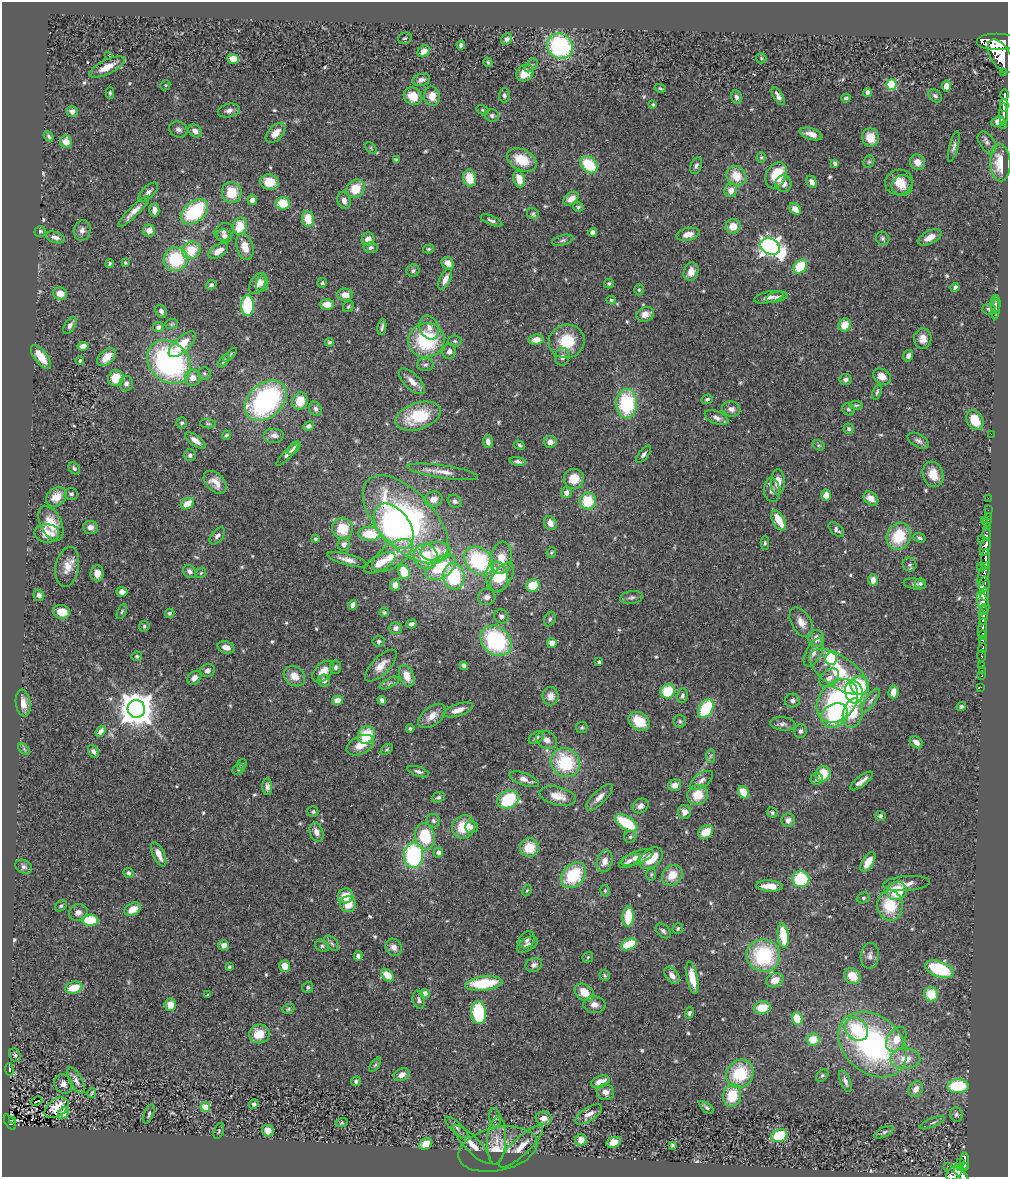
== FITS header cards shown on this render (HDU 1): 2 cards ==
NAXIS1  =                 1006
NAXIS2  =                 1175

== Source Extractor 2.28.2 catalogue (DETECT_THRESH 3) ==
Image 1006 x 1175 px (HDU 1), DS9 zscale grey, 1 PNG px = 1 image px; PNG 1010 x 1179 px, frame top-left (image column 1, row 1175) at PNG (2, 2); each listed source drawn as its Kron ellipse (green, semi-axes under 4 px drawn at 4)
Background 0.836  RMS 0.056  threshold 0.167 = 3 sigma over >= 5 px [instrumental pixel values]
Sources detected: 587; of the 587, the 500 brightest by FLUX_AUTO listed and drawn (87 fainter detections omitted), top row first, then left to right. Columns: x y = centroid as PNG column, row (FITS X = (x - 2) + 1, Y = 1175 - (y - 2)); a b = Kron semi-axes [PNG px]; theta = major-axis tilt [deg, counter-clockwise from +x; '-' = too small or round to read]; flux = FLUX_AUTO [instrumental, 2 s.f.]
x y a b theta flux
405 38 7 5 16 7.1
507 39 6 5 - 13
997 42 20 8 0 4300
461 45 4 4 - 9.8
560 46 13 12 - 440
424 51 7 5 40 38
108 55 3 3 - 30
1001 56 19 9 -58 4400
761 58 5 5 - 5.4
233 59 5 5 - 61
488 62 5 4 - 5.7
531 65 8 5 46 8.8
107 67 19 7 26 62
1004 72 3 3 - 85
525 73 9 8 - 71
421 80 9 6 15 16
165 85 5 4 - 6.1
891 85 5 5 - 300
946 86 5 4 - 35
660 88 6 3 -19 5.5
110 93 6 4 -89 6.3
868 93 4 4 - 27
504 95 7 5 89 8.9
1004 95 5 3 - 460
413 96 9 8 - 70
432 96 10 8 -77 47
778 96 10 4 -59 17
935 96 8 5 -41 9.7
736 97 7 5 -79 13
846 98 4 4 - 8.1
653 105 3 3 - 5.7
1004 105 6 4 -87 800
483 110 6 4 -28 5.5
72 111 5 5 - 19
229 111 11 6 12 18
1004 114 11 3 -89 1200
492 115 7 6 - 9.6
998 122 7 5 23 32
1004 125 3 2 - 70
178 129 9 7 -22 16
195 131 7 5 -38 19
275 133 12 7 46 41
811 134 12 5 -16 35
49 136 6 4 -51 7.3
870 137 9 8 - 71
66 142 6 6 - 44
987 142 12 7 -56 15
954 146 16 4 75 14
371 148 7 4 -46 7.1
761 157 5 4 - 5.8
396 160 4 4 - 7.8
522 160 16 10 -28 110
869 162 6 5 - 7
917 162 8 7 - 29
835 163 4 3 - 8.5
1000 163 19 10 -87 98
589 165 10 7 -44 160
696 166 9 5 71 9.9
776 175 13 10 63 110
736 176 10 9 - 75
470 178 9 6 -79 72
519 179 8 5 -74 55
269 182 9 7 -13 73
812 182 6 4 -59 22
899 182 14 12 22 51
783 183 8 8 - 33
902 186 11 10 - 31
355 189 10 8 47 93
731 190 7 6 - 38
148 192 12 6 44 15
232 192 10 9 - 97
571 199 8 5 38 33
252 200 5 5 - 20
344 200 9 6 -69 23
283 203 7 6 - 94
578 207 5 4 - 6.5
795 209 6 5 - 32
154 210 7 5 86 21
134 211 21 5 45 31
194 212 15 10 39 290
533 214 6 5 - 6.8
308 219 8 6 -80 78
491 220 11 4 -22 12
240 226 9 6 71 95
733 226 7 7 - 54
82 230 10 8 78 20
40 231 5 5 - 7.6
149 231 6 6 - 36
224 232 10 8 37 17
593 232 5 4 - 14
688 234 11 6 13 36
225 236 8 6 -20 17
55 237 10 5 -18 16
930 237 13 6 27 40
883 238 7 6 - 8.9
368 239 7 6 - 35
563 240 11 5 15 11
245 247 13 8 -74 50
770 247 10 7 -26 2200
371 248 7 5 4 13
428 249 6 4 15 5.5
191 250 9 8 - 110
218 251 11 6 33 39
175 259 12 11 - 220
125 262 3 3 - 5.4
448 263 6 5 - 37
110 264 4 3 - 6
800 266 8 6 47 130
413 271 6 6 - 9.7
691 272 9 7 71 33
445 279 11 5 63 28
258 283 11 7 59 27
322 283 5 4 - 7.4
609 283 5 5 - 7.3
262 284 9 6 79 18
211 285 5 4 - 9.3
955 287 5 4 - 10
639 290 5 4 - 5.7
60 294 7 6 - 46
345 295 8 6 -1 36
769 297 15 6 11 21
777 297 11 5 13 11
611 300 5 4 - 5.9
327 304 7 5 0 50
995 304 9 5 -90 9.7
247 306 10 6 -90 280
348 307 6 5 - 5.7
989 309 7 5 -2 7.5
995 309 10 3 87 8.3
161 311 7 5 -61 15
645 314 9 7 23 35
172 324 6 5 - 6.3
70 325 9 5 58 15
845 325 6 6 - 64
158 327 5 5 - 12
382 327 8 3 79 10
429 327 12 9 -68 31
923 338 10 8 87 31
426 340 18 17 - 320
536 340 7 5 8 35
455 341 7 5 -6 8.4
567 341 18 16 19 130
330 342 4 4 - 6.8
182 344 17 7 43 86
83 346 5 4 - 24
449 351 7 7 - 21
230 355 9 3 46 6.7
908 356 6 5 - 17
41 357 14 6 -53 62
107 357 11 6 42 51
562 357 9 7 76 17
80 361 4 4 - 7.3
224 361 8 4 50 8
169 362 24 19 -45 830
425 365 8 6 -2 11
204 374 6 6 - 8.2
882 377 9 7 -32 34
116 378 8 7 - 79
193 378 8 8 - 31
846 380 6 5 - 11
412 381 16 7 -45 36
126 384 8 6 78 15
877 392 8 4 73 7.3
707 399 6 4 19 8.8
266 401 23 17 42 740
300 401 9 7 72 75
627 404 15 10 89 300
856 405 7 4 -8 6.1
315 409 7 6 - 13
731 409 9 7 -19 19
848 409 6 5 - 7.6
418 416 23 13 18 190
717 418 12 6 -23 19
975 420 10 7 -60 82
182 423 5 5 - 7.9
208 424 8 4 -6 6.3
309 426 6 4 27 13
849 429 5 5 - 7.8
991 434 2 2 - 26
226 435 4 4 - 7
274 435 10 7 0 21
195 441 12 5 -37 27
918 441 12 6 -30 15
488 442 6 4 -76 20
550 442 6 6 - 23
519 445 5 4 - 6.7
819 445 6 4 -27 5.8
294 448 8 4 49 11
287 454 15 4 46 16
644 454 10 5 52 12
190 455 6 6 - 11
518 462 8 4 -8 13
74 468 6 5 - 7.2
443 472 36 6 -8 44
933 474 13 10 -71 63
574 479 10 10 - 69
215 482 13 8 -46 38
778 482 12 7 89 40
772 490 12 8 -86 17
566 493 5 5 - 23
71 494 7 6 - 9.2
826 495 5 4 - 31
56 497 11 9 34 52
871 498 8 6 -39 40
988 498 2 2 - 14
433 499 9 7 21 31
455 501 7 6 - 14
588 501 8 8 - 120
187 504 7 5 31 68
988 510 2 2 - 12
988 516 2 2 - 13
405 519 54 28 -46 1000
984 520 3 2 - 26
988 520 7 3 80 43
779 521 11 6 -61 91
51 523 19 10 -64 78
550 523 7 6 - 24
394 526 25 16 -54 660
90 527 7 6 - 24
987 527 2 2 - 7.8
342 529 10 10 - 100
836 529 9 5 -42 12
47 533 12 9 -7 55
369 534 11 7 -5 130
986 535 6 3 -90 110
217 536 10 5 49 15
899 536 14 11 66 150
919 538 6 4 -20 8.6
315 539 3 3 - 8
982 539 2 2 - 16
765 543 7 4 90 6.7
344 544 6 6 - 15
985 547 9 5 75 1200
436 551 15 10 3 97
551 552 5 4 - 5.4
392 555 23 11 35 90
426 557 13 12 - 130
501 558 16 10 82 70
347 560 21 5 -15 30
985 560 10 4 88 1300
479 561 16 12 -41 360
380 563 17 7 28 52
910 565 7 6 - 11
67 567 20 11 79 52
440 567 17 10 33 170
981 567 4 3 - 130
190 571 7 6 - 13
404 572 7 5 -70 150
97 573 8 6 -90 31
201 573 6 4 46 5.5
984 574 12 5 72 360
454 576 13 11 -82 270
497 577 15 11 -85 120
502 577 16 9 56 59
873 580 6 4 -88 27
915 584 11 5 -10 9.5
920 584 6 5 - 7.8
984 584 8 5 84 860
395 585 6 5 - 30
533 585 7 6 - 91
122 592 5 5 - 24
985 594 6 3 82 820
39 595 6 5 - 13
487 597 9 8 - 20
631 598 11 6 10 13
983 602 11 5 -71 910
353 605 5 4 - 25
983 610 4 3 - 580
122 611 8 4 64 6.6
62 612 8 6 -13 46
384 612 5 4 - 6.4
170 613 4 4 - 6.9
983 615 10 3 88 1700
501 616 7 7 - 14
550 619 7 5 63 8.7
801 622 16 9 -59 34
411 624 5 4 - 12
144 626 5 5 - 6.6
396 628 6 6 - 20
983 628 10 3 85 570
982 635 4 3 - 570
816 639 8 7 - 32
983 639 4 3 - 370
379 641 6 5 - 8.6
496 641 17 13 -42 430
552 643 5 4 - 33
226 647 8 6 -17 31
983 648 5 3 - 220
814 652 16 7 62 25
137 656 5 4 - 6.1
982 656 6 3 88 150
831 659 6 6 - 500
599 662 4 3 - 6.2
381 666 20 8 46 45
464 666 4 4 - 15
982 666 3 3 - 54
335 667 6 5 - 11
207 670 7 6 - 16
982 670 3 2 - 9.6
323 671 13 8 45 49
839 672 34 15 -34 170
294 676 11 9 -38 47
407 676 11 7 -67 52
982 676 3 3 - 35
194 678 8 6 46 25
829 678 11 7 41 24
324 680 6 6 - 19
389 683 10 4 27 9.8
860 686 9 9 - 140
981 687 4 2 - 9.5
668 691 7 7 - 140
854 692 11 8 -78 690
893 692 6 5 - 35
551 696 9 8 - 31
682 696 7 5 82 10
337 700 5 5 - 37
382 700 4 4 - 13
792 700 8 7 - 13
837 701 24 18 50 590
871 701 14 5 55 16
23 703 13 7 -82 34
961 706 5 4 - 8.4
706 708 10 6 59 240
136 709 9 9 - 9200
458 710 15 6 18 38
853 713 15 10 76 120
835 715 14 11 35 190
432 716 16 9 39 40
639 721 11 8 -33 100
680 721 6 6 - 7.5
783 724 12 7 -7 14
582 727 6 5 - 6.3
410 729 4 4 - 6.6
101 731 6 4 52 21
800 731 7 6 - 11
366 735 9 8 - 140
536 738 8 5 34 9.4
547 740 11 8 -25 26
916 742 7 5 -38 27
360 745 15 9 27 57
24 749 7 4 -46 6.1
387 749 7 4 39 5.9
93 751 7 5 -60 12
711 756 7 4 88 8.5
565 763 15 14 - 250
242 764 5 5 - 7.5
239 769 6 5 - 6.8
418 772 11 4 -19 11
823 774 8 7 - 97
524 779 16 6 -20 24
817 779 6 6 - 11
702 780 13 7 35 21
861 781 13 5 38 25
675 785 6 5 - 29
267 787 8 5 -88 15
744 792 6 5 - 82
698 795 10 9 - 84
558 796 18 9 -13 50
438 797 7 5 20 8.9
599 797 17 6 45 28
508 800 11 8 23 210
640 806 8 6 37 17
313 812 5 5 - 7.6
684 812 7 6 - 26
772 812 5 5 - 7.2
880 816 5 5 - 8.9
788 820 7 6 - 19
433 821 7 6 - 9.6
626 823 12 6 -33 180
464 827 12 11 - 100
471 827 6 5 - 13
316 832 10 6 -69 25
706 832 8 6 38 71
425 836 13 10 -77 180
630 837 6 5 - 7.4
529 848 9 9 - 88
438 853 5 4 - 19
159 854 13 5 -64 42
413 855 12 9 87 470
638 857 17 6 21 45
651 858 13 9 40 91
605 861 11 7 73 32
629 861 11 5 28 17
868 862 11 5 59 42
24 867 9 6 -27 11
129 873 5 4 - 11
651 874 6 5 - 6
573 875 14 10 46 200
672 875 11 9 47 64
801 879 8 8 - 190
906 883 23 7 4 34
769 886 13 5 -3 47
527 890 6 4 61 5.3
605 891 6 4 -77 6.5
897 891 10 9 - 130
345 896 8 7 - 60
863 898 7 5 16 7.3
348 904 8 7 - 63
890 905 15 12 -87 140
61 906 6 5 - 6.7
133 909 9 6 29 47
78 912 9 8 - 22
628 917 10 5 86 120
90 920 8 5 0 150
678 928 6 5 - 7.3
663 931 8 6 -45 10
783 936 12 5 -83 130
527 940 9 7 52 12
332 943 9 5 -46 9.4
629 944 8 5 23 150
224 945 5 5 - 20
527 945 11 6 30 16
322 946 7 5 -32 9.1
394 947 9 8 - 25
358 956 5 4 - 11
763 956 17 16 - 330
870 956 13 9 86 21
588 957 6 4 46 5.7
534 965 8 7 - 16
285 966 6 5 - 36
229 967 4 3 - 6.2
939 969 15 8 -21 260
387 975 7 5 -43 58
605 975 6 5 - 6.7
672 975 10 6 -55 23
852 976 9 7 -43 70
692 978 16 5 -79 63
775 980 9 6 25 51
484 983 19 7 7 180
308 987 6 5 - 7.6
74 988 9 6 14 85
584 992 10 8 -36 64
425 994 4 4 - 84
931 994 7 7 - 92
208 995 3 3 - 6.2
419 1000 9 6 -77 11
170 1005 6 6 - 40
594 1005 11 8 -4 28
762 1008 8 6 7 76
288 1009 6 4 18 6.1
478 1013 11 7 -87 240
689 1013 6 4 73 9.1
797 1018 6 5 - 99
856 1029 13 10 -44 170
259 1034 10 9 - 75
813 1039 6 6 - 72
896 1039 13 9 60 54
873 1044 38 28 -40 870
15 1055 7 5 -60 8.6
905 1059 15 10 0 70
375 1065 8 4 54 6.7
9 1070 6 3 -85 51
740 1074 15 13 55 180
402 1075 8 6 26 25
822 1075 7 5 48 7.2
76 1080 15 6 -61 21
356 1081 5 5 - 8.4
845 1081 11 5 -68 16
600 1082 10 5 21 45
63 1084 10 8 -60 21
958 1086 10 7 1 190
916 1089 8 6 57 30
605 1092 9 8 - 27
92 1093 5 2 - 5.4
732 1096 11 9 77 110
37 1101 5 3 - 95
254 1104 5 4 - 7.8
205 1107 5 4 - 130
706 1107 8 4 -39 9.4
57 1108 13 8 33 42
63 1113 6 5 - 35
149 1114 10 4 70 9.4
589 1114 15 6 33 32
956 1114 7 6 - 8.9
495 1118 10 6 -82 13
544 1118 8 6 -10 34
12 1121 4 2 - 15
10 1122 8 4 -57 62
342 1122 6 4 17 5.6
932 1123 13 4 22 11
457 1128 15 5 -42 13
219 1131 8 5 71 6.7
268 1131 6 5 - 35
884 1132 10 5 25 9.2
779 1136 8 6 18 170
581 1140 6 6 - 28
497 1141 24 9 86 53
614 1142 7 5 17 40
426 1144 7 5 31 45
472 1144 26 7 -46 50
672 1145 3 3 - 5.4
521 1147 29 8 43 60
498 1149 40 21 12 140
965 1161 9 3 86 200
960 1162 2 2 - 8.8
948 1166 3 2 - 12
964 1166 4 3 - 120
961 1168 4 3 - 100
955 1172 10 6 43 520
961 1174 9 4 -43 530
At the frame edge (FLAGS 8, measured only in part): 1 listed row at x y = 961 1174
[87 fainter detections neither listed nor drawn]